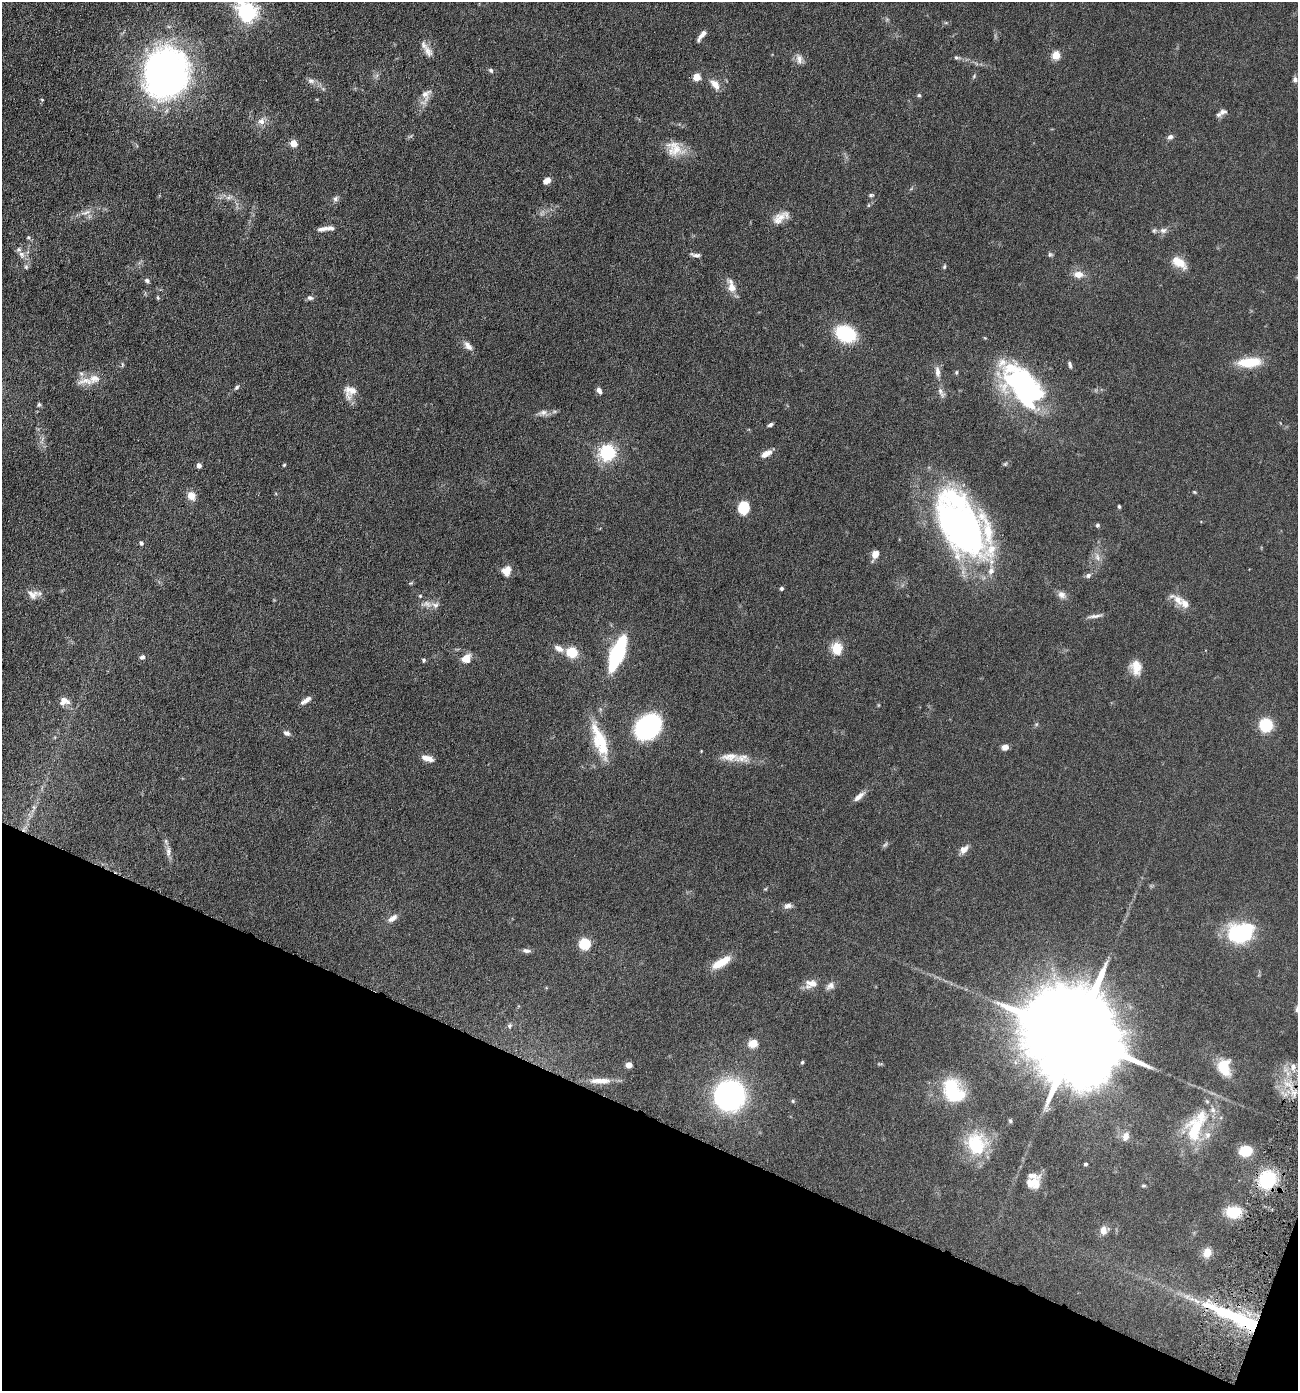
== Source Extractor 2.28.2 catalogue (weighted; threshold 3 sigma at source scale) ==
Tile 15 of 4 x 4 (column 3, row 4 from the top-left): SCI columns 2734-4029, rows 1-1389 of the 5598 x 5556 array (HDU 1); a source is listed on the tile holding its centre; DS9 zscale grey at full resolution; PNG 1300 x 1393 px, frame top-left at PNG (2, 2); no overlay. Shown black and unused: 20% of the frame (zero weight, under 4 of 8 exposures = <1% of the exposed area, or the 3 px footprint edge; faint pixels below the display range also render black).
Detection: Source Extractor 2.28.2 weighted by HDU 2 'WHT'; one run over the whole footprint, this tile lists its part. Background 0.062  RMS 0.0055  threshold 0.0225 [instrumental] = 3 sigma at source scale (4.09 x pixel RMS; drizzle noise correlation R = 1.36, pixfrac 0.8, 0.05/0.05 arcsec/px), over >= 5 px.
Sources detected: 152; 1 too faint to see at this stretch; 4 inside a brighter object's white glare — not listed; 13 inside a brighter listed object's ellipse — not listed separately; the other 134 listed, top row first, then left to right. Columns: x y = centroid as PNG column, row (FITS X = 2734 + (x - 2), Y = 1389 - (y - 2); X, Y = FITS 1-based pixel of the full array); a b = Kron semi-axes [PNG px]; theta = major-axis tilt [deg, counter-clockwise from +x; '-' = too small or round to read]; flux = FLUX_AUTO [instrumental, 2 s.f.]
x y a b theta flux
247 12 6 6 - 240
701 36 15 4 54 2.4
428 51 16 10 -58 3.6
1056 55 5 5 - 18
957 58 7 5 -11 0.98
799 59 14 8 -78 2.7
491 70 7 5 -47 1
166 73 45 39 73 210
974 76 6 4 48 0.6
697 77 5 5 - 13
1295 79 7 6 - 1.5
311 81 10 6 -10 1.8
715 84 15 9 -53 4.2
425 95 24 11 70 4.9
919 95 5 5 - 0.71
42 100 5 3 - 0.38
1223 112 10 7 16 1.8
261 121 10 9 - 3
1170 137 7 6 - 1.5
293 143 5 5 - 11
675 149 25 18 -28 9.2
547 181 9 6 35 2.7
871 195 7 4 9 0.76
228 198 7 5 0 1.4
336 199 8 7 - 1.3
86 212 16 5 18 2.9
781 217 22 10 20 5.5
322 229 15 6 10 2.3
1163 230 10 8 13 2.2
28 237 5 4 - 0.61
22 254 10 7 -45 2.6
1050 254 7 5 -23 0.85
695 255 14 5 -10 1.5
1179 262 21 11 -36 7.1
944 266 6 4 87 0.68
26 267 6 5 - 0.92
1078 274 10 7 -2 4.6
147 281 7 5 -32 1.1
731 286 20 9 -74 4.6
158 298 5 4 - 0.56
310 298 8 6 -12 1.4
846 334 16 12 -26 33
468 346 14 7 -47 2.8
1250 362 28 11 4 13
122 364 7 4 -90 0.62
1070 365 8 4 -75 1
937 372 16 7 -83 3.1
956 372 6 4 87 0.64
85 381 27 10 4 5.9
237 387 7 5 41 0.94
353 390 23 12 56 4.7
599 390 7 5 -62 2
941 392 16 6 -64 2.1
1023 393 67 19 -50 59
39 404 6 5 - 0.78
543 413 13 7 17 2.5
770 425 6 4 32 1
607 452 6 6 - 130
766 454 13 6 29 3.7
199 465 4 4 - 2.7
284 465 5 4 - 0.51
1194 492 4 4 - 0.52
191 496 11 9 -62 4.1
1119 506 4 3 - 0.66
743 508 11 9 83 14
960 525 73 36 -61 180
1097 525 5 5 - 0.85
141 543 5 5 - 1.2
875 554 8 7 - 3.9
1097 557 11 7 -71 2.6
506 571 11 9 58 4.8
1088 576 7 6 - 1.3
782 588 4 4 - 0.97
33 594 17 12 -5 4
1062 595 12 9 -45 2.5
420 596 4 4 - 0.51
1178 600 26 10 -35 5.3
435 605 10 8 -10 2.1
1095 616 20 4 8 1.9
559 648 13 7 -26 3.3
836 648 10 9 - 10
572 652 10 9 - 12
617 653 31 10 68 54
142 657 6 5 - 1.3
466 659 11 9 48 5.1
424 660 5 4 - 0.73
1136 667 18 12 -82 6.6
306 700 12 5 34 2.8
64 701 12 10 -3 3.8
1266 725 10 10 - 19
648 727 20 15 43 67
287 733 8 6 -20 1.6
600 741 48 15 -70 19
1005 747 8 7 - 2.2
425 758 11 7 -22 2.8
741 758 27 10 5 6.4
859 797 16 6 42 2.9
885 845 9 4 48 0.86
964 849 11 8 40 3.1
168 852 13 7 89 2.4
765 889 6 3 18 0.45
788 906 11 7 15 1.9
393 918 13 7 35 2.9
1240 933 28 20 16 37
584 944 8 7 - 17
526 951 11 5 -10 1.6
721 962 20 7 31 11
811 984 17 10 13 4.7
830 986 12 9 36 2.3
509 1026 7 6 - 0.93
1076 1036 34 20 -27 16000
753 1043 5 5 - 19
802 1062 5 4 - 0.63
629 1065 5 4 - 5.4
1224 1067 19 13 -79 11
1293 1067 11 7 70 2.7
600 1081 31 8 -1 6.1
1286 1084 9 7 -53 3
953 1091 28 20 -58 28
729 1095 22 22 - 110
793 1101 5 5 - 0.61
1010 1121 5 4 - 0.67
1195 1129 40 24 76 25
1126 1136 12 9 72 3.2
976 1144 30 25 -76 22
1246 1151 12 10 11 11
1085 1164 3 3 - 0.84
1267 1180 16 14 62 29
1031 1183 12 11 - 4.4
1143 1186 7 3 0 0.59
1233 1212 16 12 -2 13
1103 1230 10 7 -88 3.4
1207 1253 11 9 70 4.4
1226 1313 57 10 -22 40
Overlapping masked pixels (flux is a lower limit): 2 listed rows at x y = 1267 1180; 1226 1313